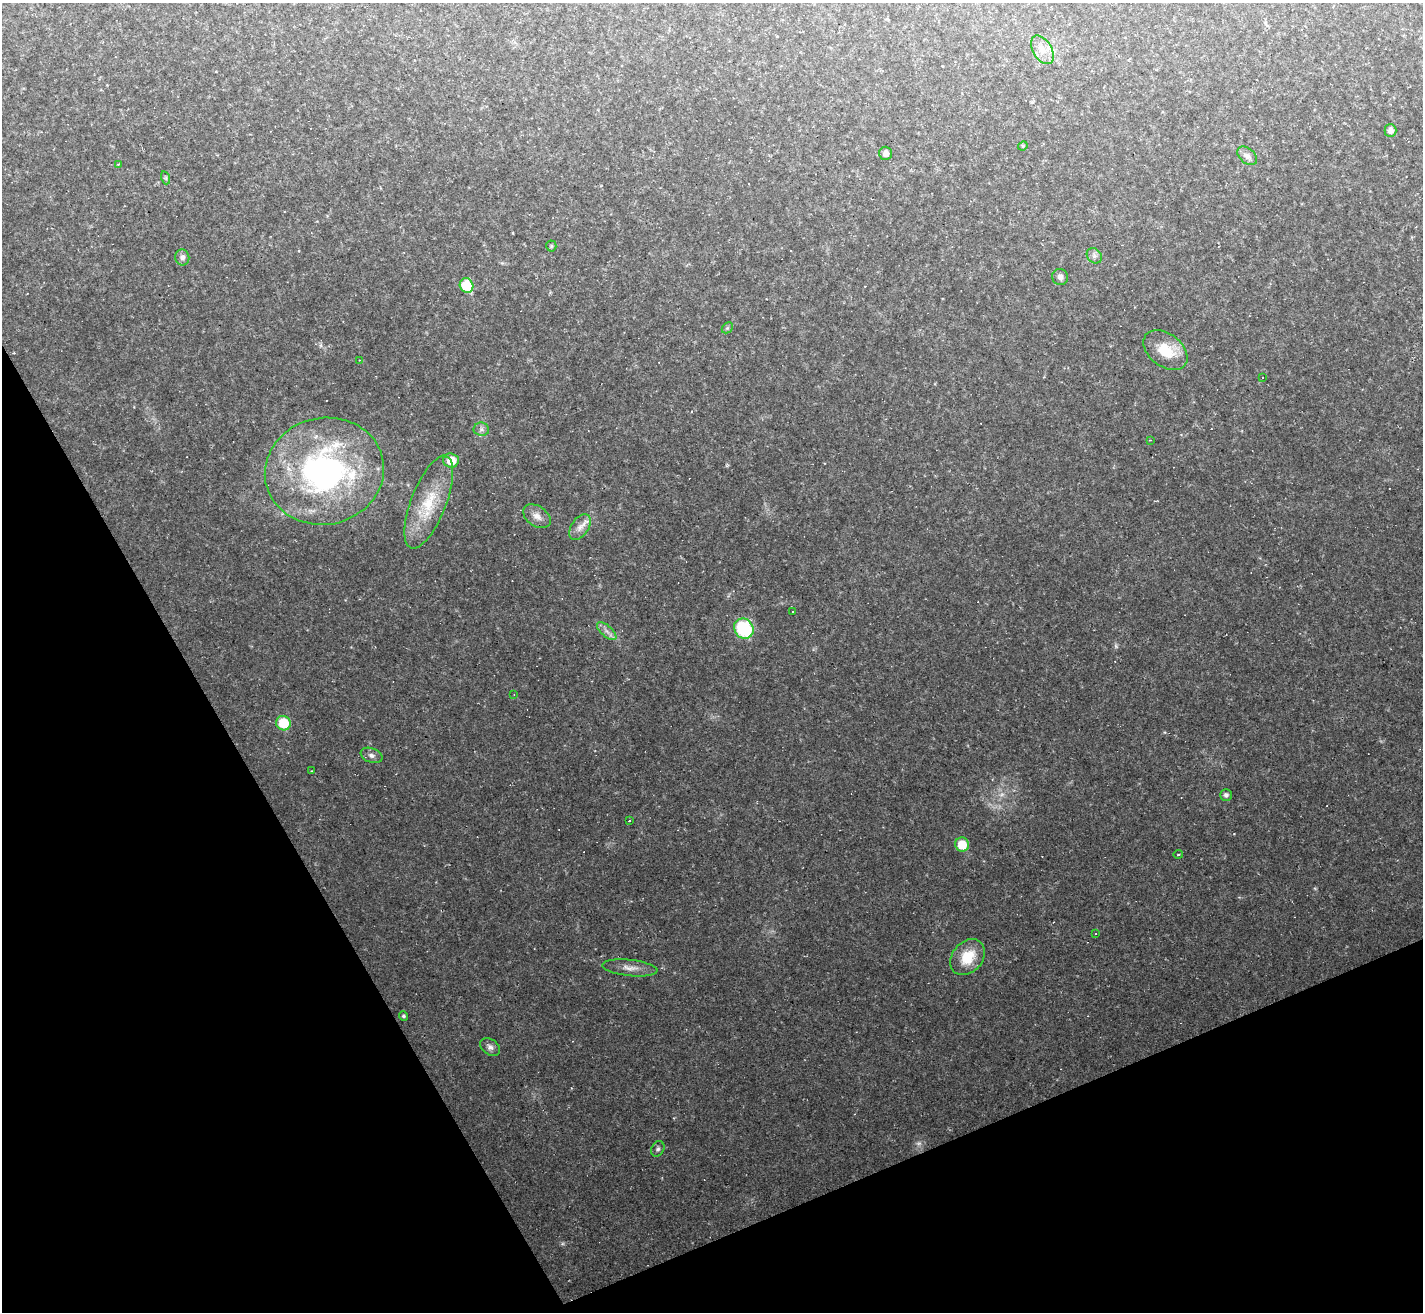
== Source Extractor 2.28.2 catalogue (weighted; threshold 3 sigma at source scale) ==
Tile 14 of 4 x 4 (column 2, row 4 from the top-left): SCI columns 1422-2842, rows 284-1593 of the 5683 x 5672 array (HDU 1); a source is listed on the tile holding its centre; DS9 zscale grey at full resolution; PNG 1425 x 1314 px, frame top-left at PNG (2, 3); each listed source drawn as its Kron ellipse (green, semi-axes under 4 px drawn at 4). Shown black and unused: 23% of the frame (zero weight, under 2 of 3 exposures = <1% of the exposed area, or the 3 px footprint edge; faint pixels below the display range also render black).
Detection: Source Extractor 2.28.2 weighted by HDU 2 'WHT'; one run over the whole footprint, this tile lists its part. Background 0.0489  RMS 0.0076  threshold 0.0342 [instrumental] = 3 sigma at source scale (4.5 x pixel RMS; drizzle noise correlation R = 1.50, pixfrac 1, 0.05/0.05 arcsec/px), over >= 5 px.
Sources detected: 56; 2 too faint to see at this stretch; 14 cosmic-ray / hot-pixel residue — neither listed nor drawn; the other 40 listed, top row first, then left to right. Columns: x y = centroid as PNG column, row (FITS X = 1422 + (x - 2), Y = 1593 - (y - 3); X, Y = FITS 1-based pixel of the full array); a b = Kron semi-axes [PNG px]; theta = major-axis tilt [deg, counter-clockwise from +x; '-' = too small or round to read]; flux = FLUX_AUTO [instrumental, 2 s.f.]
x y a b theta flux
1042 50 16 9 -59 7.8
1390 130 6 6 - 4.3
1023 146 5 4 - 0.91
886 153 7 6 - 3.8
1247 156 11 7 -41 3.5
118 164 4 3 - 0.77
166 178 6 4 -72 0.98
551 246 5 5 - 1.1
1094 256 8 7 - 2.5
182 257 8 7 - 3.5
1060 277 8 7 - 2.8
467 285 7 6 - 28
727 328 6 4 45 1.2
1165 350 25 16 -38 21
359 360 3 2 - 0.59
1262 377 2 2 - 0.53
481 429 8 6 -8 2.4
1150 440 3 3 - 0.47
451 460 8 7 - 12
324 471 60 53 12 220
429 502 49 17 69 33
537 516 15 10 -34 5.8
580 527 14 8 55 6.2
793 612 2 2 - 0.57
744 629 10 9 - 53
607 631 12 5 -42 3.6
514 694 3 2 - 0.44
283 723 7 7 - 26
371 755 11 7 -21 3.3
311 771 2 2 - 0.49
1226 795 5 5 - 2
629 821 3 3 - 2.2
962 845 7 7 - 17
1178 854 4 2 - 0.7
1096 934 2 2 - 0.56
968 957 20 15 49 20
630 968 28 8 -6 7
403 1016 5 4 - 1.4
490 1047 11 7 -35 3.2
658 1149 8 6 61 1.8